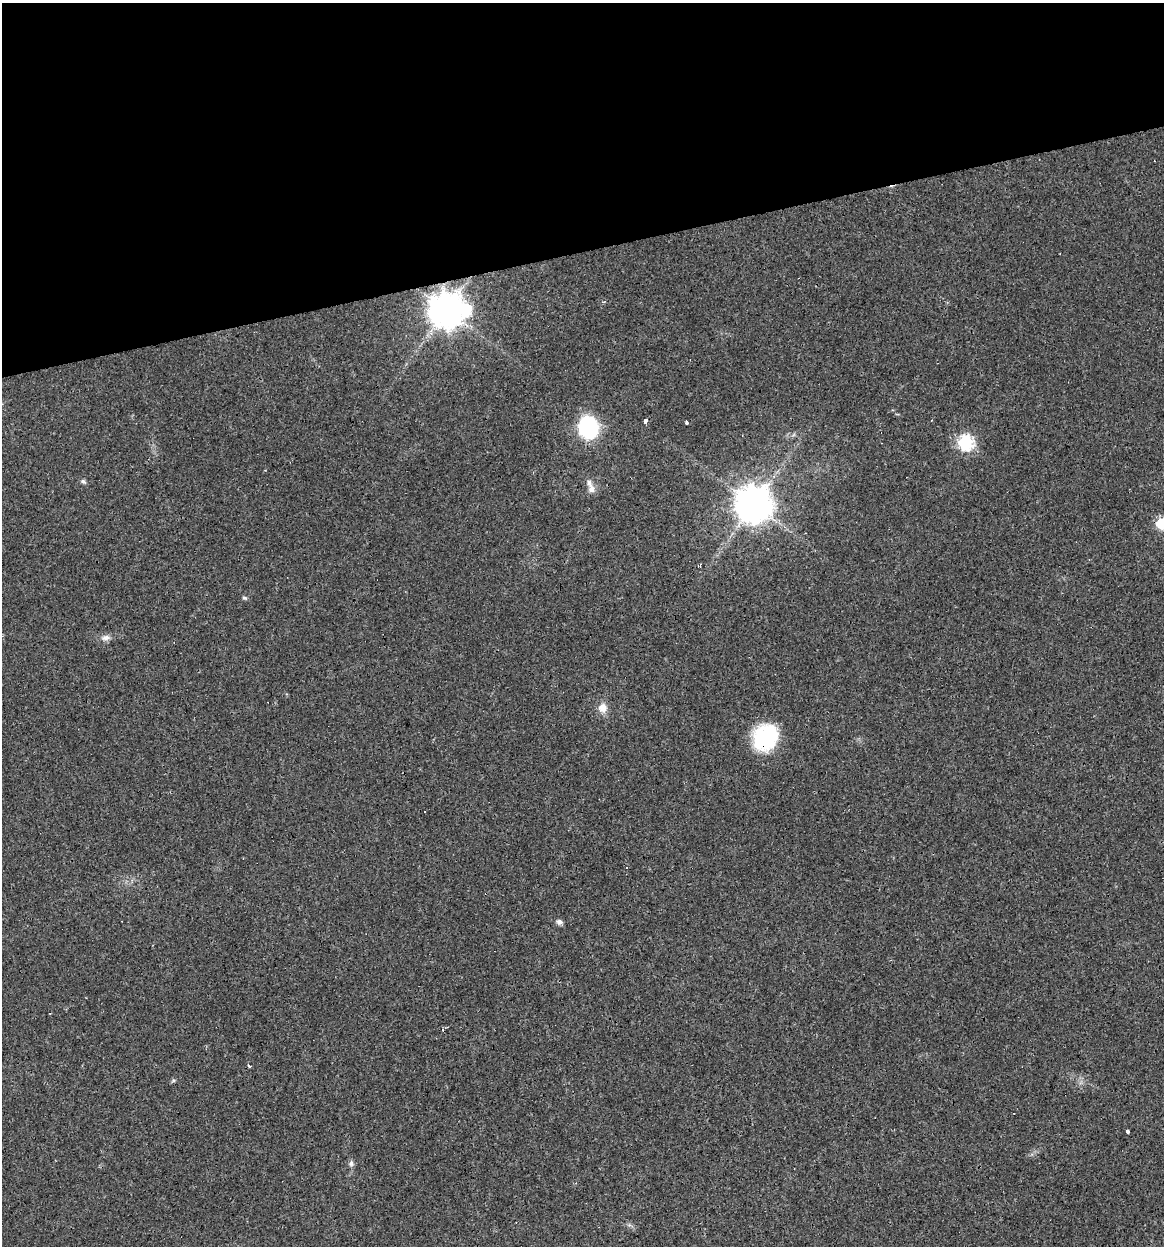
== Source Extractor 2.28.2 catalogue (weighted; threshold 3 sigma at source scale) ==
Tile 3 of 4 x 4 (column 3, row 1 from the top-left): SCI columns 2358-3519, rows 3735-4978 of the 4761 x 4978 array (HDU 1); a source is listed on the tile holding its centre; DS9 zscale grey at full resolution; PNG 1166 x 1248 px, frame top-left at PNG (2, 3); no overlay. Shown black and unused: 20% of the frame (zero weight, under 3 of 4 exposures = <1% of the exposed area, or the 3 px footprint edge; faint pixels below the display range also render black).
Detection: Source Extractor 2.28.2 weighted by HDU 2 'WHT'; one run over the whole footprint, this tile lists its part. Background 0.021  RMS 0.0031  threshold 0.0139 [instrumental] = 3 sigma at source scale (4.5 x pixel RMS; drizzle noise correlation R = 1.50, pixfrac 1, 0.0396/0.0396 arcsec/px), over >= 5 px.
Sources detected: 25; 1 inside a brighter object's white glare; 6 cosmic-ray / hot-pixel residue — not listed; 1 inside a brighter listed object's ellipse — not listed separately; the other 17 listed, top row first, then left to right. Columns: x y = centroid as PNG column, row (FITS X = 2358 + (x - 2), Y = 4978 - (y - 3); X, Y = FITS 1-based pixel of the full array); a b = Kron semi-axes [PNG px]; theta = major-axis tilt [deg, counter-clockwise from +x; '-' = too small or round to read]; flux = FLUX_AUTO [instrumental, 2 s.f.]
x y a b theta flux
446 310 10 10 - 670
646 422 4 3 - 8.7
686 422 4 3 - 1.5
588 428 20 17 -68 30
965 442 7 7 - 56
83 481 8 5 -43 0.65
592 489 9 8 - 1.7
753 505 11 10 - 770
1161 523 6 6 - 22
244 598 6 5 - 0.48
106 638 13 7 11 1.6
603 708 10 10 - 2.9
765 737 29 24 63 22
559 922 8 6 -23 0.93
249 1066 3 3 - 2.1
1127 1131 3 3 - 2
351 1163 9 6 89 0.89
Overlapping masked pixels (flux is a lower limit): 1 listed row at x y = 765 737
Isophote crosses this tile's border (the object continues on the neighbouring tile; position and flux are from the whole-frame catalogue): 1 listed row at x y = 1161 523